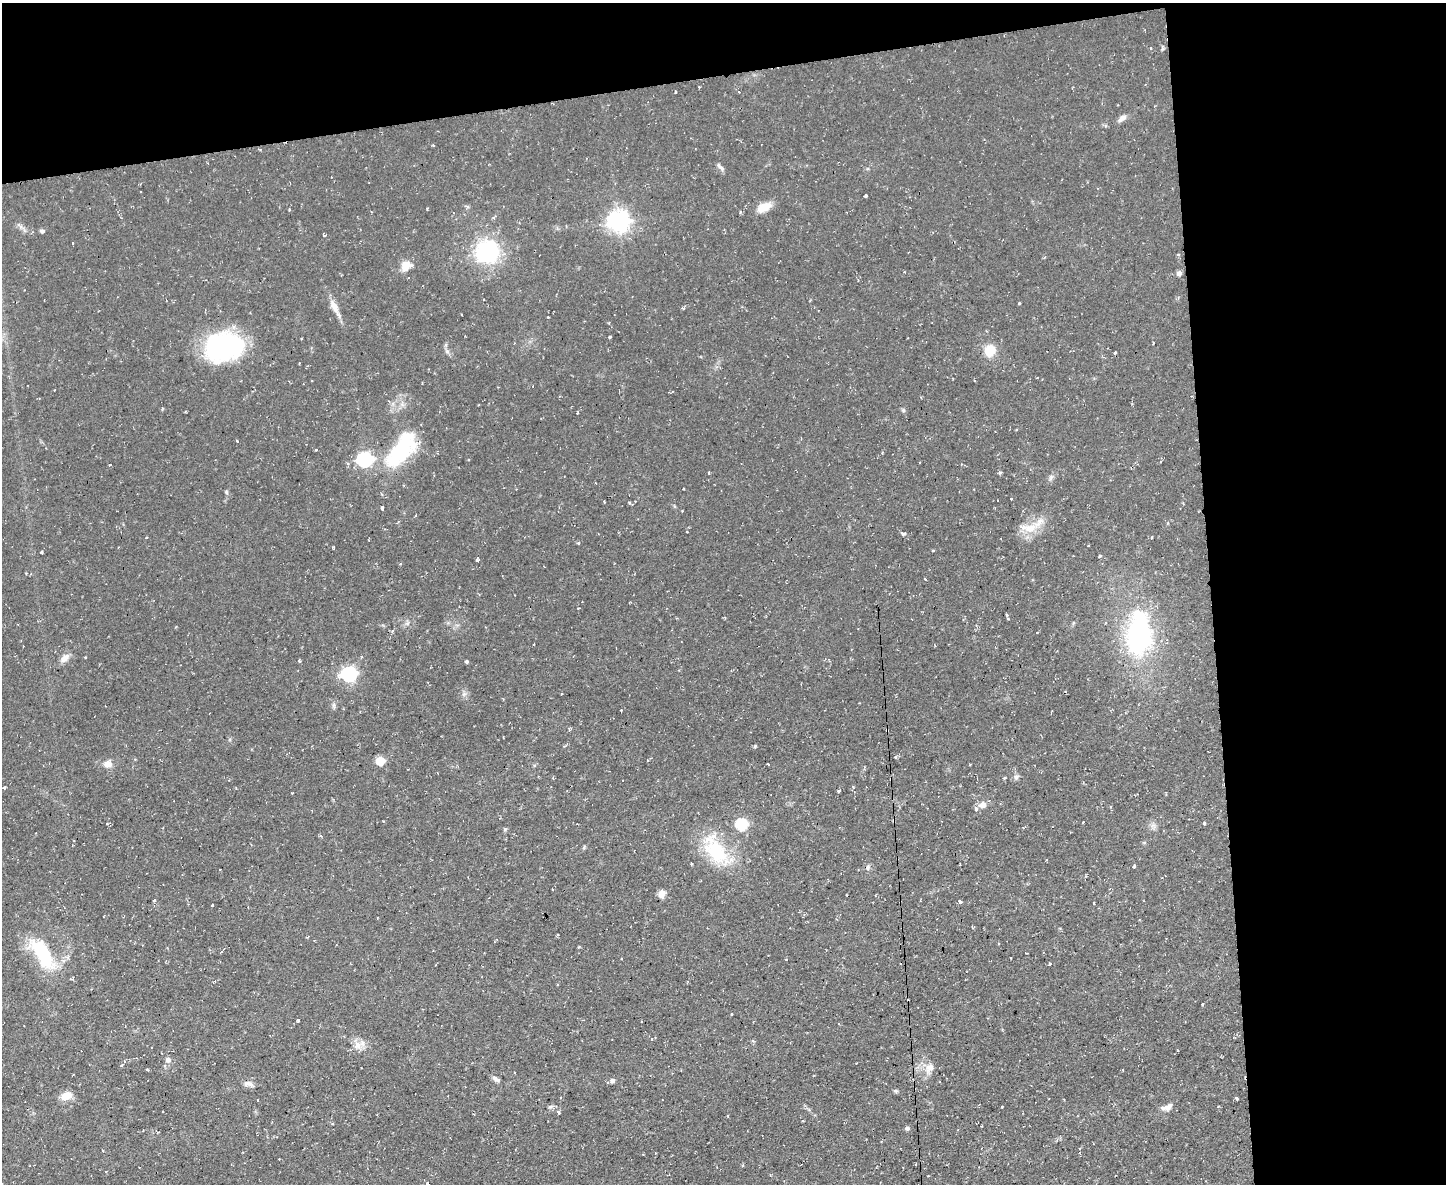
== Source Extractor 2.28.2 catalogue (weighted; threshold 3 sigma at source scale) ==
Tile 3 of 3 x 4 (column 3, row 1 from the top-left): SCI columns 3020-4463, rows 3548-4729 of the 4703 x 4729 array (HDU 1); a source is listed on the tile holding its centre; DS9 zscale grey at full resolution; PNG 1448 x 1186 px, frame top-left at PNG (2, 3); no overlay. Shown black and unused: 23% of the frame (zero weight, under 2 of 3 exposures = <1% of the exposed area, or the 3 px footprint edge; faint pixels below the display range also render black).
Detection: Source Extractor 2.28.2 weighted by HDU 2 'WHT'; one run over the whole footprint, this tile lists its part. Background 0.0596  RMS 0.0061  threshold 0.0276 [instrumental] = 3 sigma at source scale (4.5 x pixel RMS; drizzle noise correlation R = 1.50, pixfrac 1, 0.05/0.05 arcsec/px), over >= 5 px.
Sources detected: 127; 7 cosmic-ray / hot-pixel residue — not listed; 2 inside a brighter listed object's ellipse — not listed separately; the other 118 listed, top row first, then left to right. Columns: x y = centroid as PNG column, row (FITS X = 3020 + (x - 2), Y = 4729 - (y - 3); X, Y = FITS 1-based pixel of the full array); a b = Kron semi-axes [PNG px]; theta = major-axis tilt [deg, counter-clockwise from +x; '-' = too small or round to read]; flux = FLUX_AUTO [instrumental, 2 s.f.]
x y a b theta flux
1150 48 4 3 - 0.52
675 92 3 2 - 0.58
739 92 4 3 - 0.72
1122 118 12 6 34 3
720 167 13 5 -48 1.6
865 196 3 3 - 3
764 207 17 10 28 7.7
289 209 3 3 - 0.64
619 221 8 7 - 370
42 231 4 4 - 1.8
324 235 4 3 - 1.5
73 243 3 2 - 0.53
487 252 22 21 - 56
406 266 12 9 57 7.3
1179 273 6 6 - 1.8
334 306 18 8 -61 5.8
683 308 5 3 - 0.79
548 317 3 2 - 0.52
610 337 3 3 - 0.67
1153 343 3 3 - 0.64
223 347 38 27 10 95
990 350 9 8 - 17
447 351 7 5 -43 1.5
1115 353 3 3 - 1.8
903 410 6 4 -47 0.89
237 441 3 3 - 6.9
316 450 4 2 - 1.6
401 450 49 22 53 49
364 459 7 6 - 130
920 462 3 2 - 0.43
1051 477 7 5 46 1.4
226 492 5 4 - 0.82
1011 498 3 3 - 1.1
604 502 3 2 - 0.58
630 503 4 3 - 0.7
1183 503 4 3 - 0.49
382 508 4 3 - 1.6
682 511 3 2 - 0.7
1168 523 4 4 - 0.71
1030 528 28 12 8 11
687 532 2 2 - 0.52
903 534 6 4 -18 1.5
146 537 4 2 - 0.51
1152 538 3 3 - 0.83
579 543 3 3 - 1.6
1088 546 3 2 - 0.44
334 548 3 3 - 0.78
933 551 3 2 - 0.95
42 552 3 3 - 1.8
1100 556 4 2 - 0.83
477 559 4 3 - 3.1
925 579 3 3 - 0.97
1007 615 3 3 - 1.2
1007 618 3 3 - 0.89
1036 633 3 3 - 0.97
1138 634 57 31 88 88
534 644 2 2 - 0.45
85 657 2 2 - 0.59
65 658 15 7 43 4
466 661 4 4 - 0.78
349 674 7 6 - 130
464 694 6 6 - 1.5
561 694 3 2 - 0.69
334 705 7 4 90 1.2
621 710 3 3 - 1.1
569 729 4 3 - 0.77
887 730 3 3 - 0.57
755 746 5 3 - 0.85
895 757 4 3 - 0.81
647 760 3 2 - 0.76
380 761 5 5 - 25
108 764 10 8 -3 4.6
768 764 3 2 - 0.71
1016 777 7 6 - 1.6
1004 778 4 3 - 0.74
4 788 3 3 - 4.3
839 791 4 3 - 1
982 805 11 9 17 3.5
1083 822 3 2 - 0.38
1204 823 4 4 - 0.81
742 824 6 6 - 58
1023 828 4 3 - 0.82
505 829 5 4 - 0.78
716 851 48 23 -62 35
691 864 3 2 - 0.86
1134 866 4 3 - 3.1
868 867 8 5 80 1.4
662 894 11 7 83 3.7
154 900 3 3 - 1.4
960 902 3 3 - 2.1
212 905 3 2 - 0.46
223 950 6 3 51 0.68
43 953 32 13 -57 46
786 959 3 2 - 0.43
1050 963 3 3 - 1.4
1203 1004 4 2 - 0.49
731 1014 3 2 - 0.72
298 1020 3 3 - 1.6
651 1039 4 4 - 0.78
358 1045 11 10 - 5.1
168 1060 7 6 - 1.9
121 1065 5 3 - 0.91
930 1068 15 10 44 5.2
147 1070 3 3 - 1
496 1079 11 5 -39 2
612 1080 8 7 - 2.2
248 1084 14 7 -5 2.8
895 1091 6 5 - 1
66 1096 14 9 24 6.4
1237 1098 4 3 - 2.2
258 1100 3 2 - 0.65
1002 1107 3 2 - 0.47
1167 1107 17 6 18 4
558 1112 4 3 - 1.3
907 1128 5 5 - 1.4
103 1150 3 2 - 0.89
742 1166 4 3 - 0.71
106 1171 3 2 - 0.38
Overlapping masked pixels (flux is a lower limit): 1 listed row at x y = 887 730
Unlisted compact peaks at least as high as the median listed source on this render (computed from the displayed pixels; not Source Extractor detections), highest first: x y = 1019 303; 299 661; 1000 472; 427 209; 21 227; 584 847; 579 947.